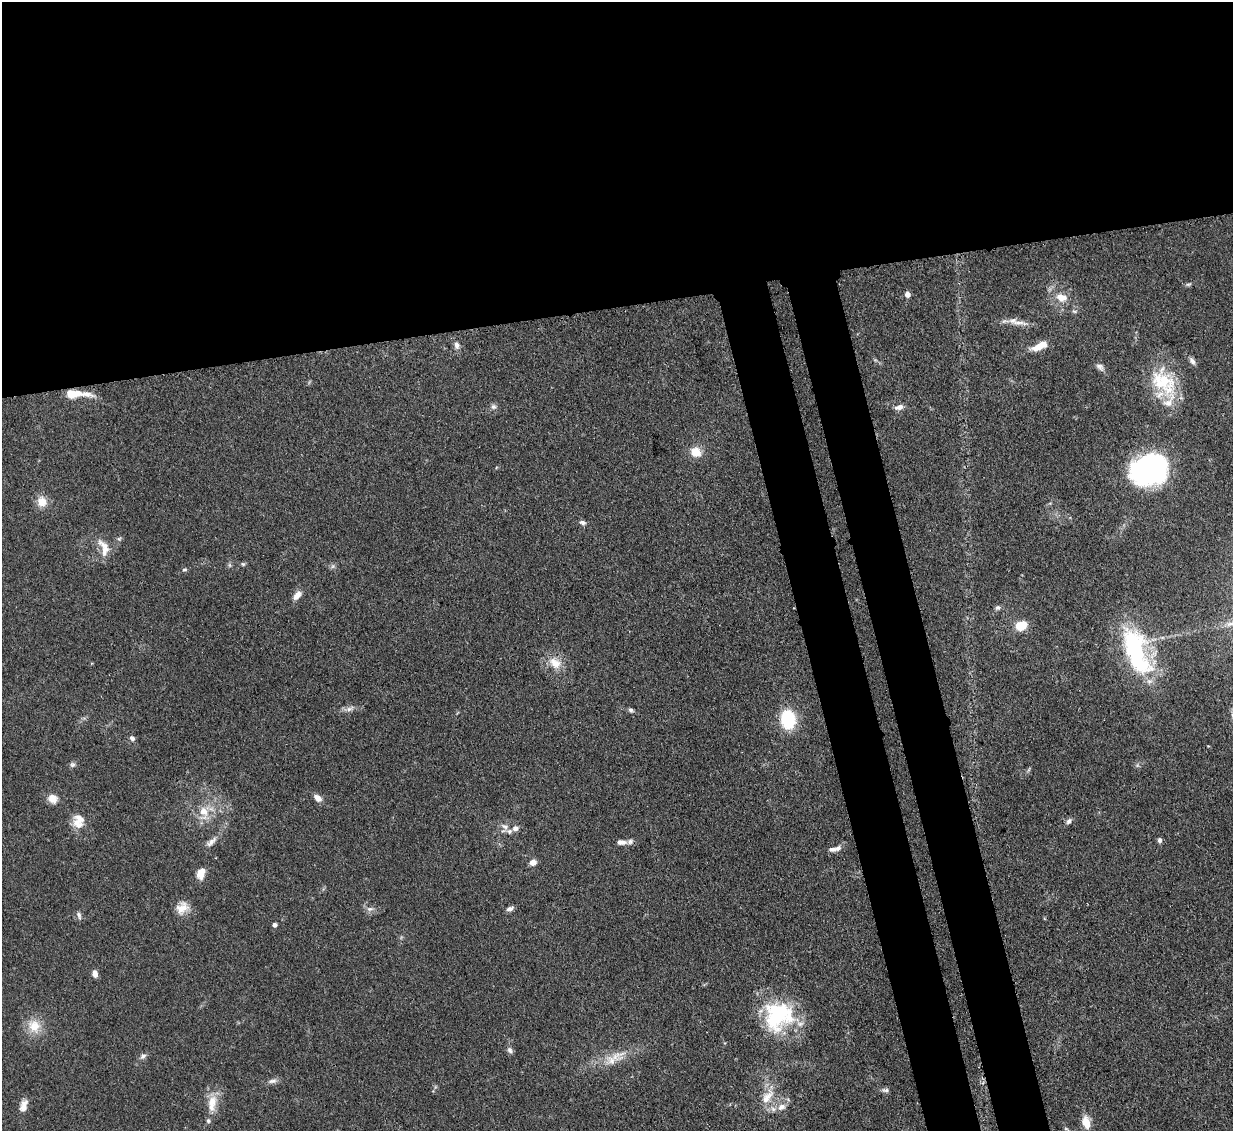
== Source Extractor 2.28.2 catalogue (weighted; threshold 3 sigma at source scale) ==
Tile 2 of 4 x 4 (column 2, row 1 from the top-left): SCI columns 1309-2539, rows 3605-4733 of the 5079 x 5065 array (HDU 1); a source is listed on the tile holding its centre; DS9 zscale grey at full resolution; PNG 1235 x 1133 px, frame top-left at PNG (2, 2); no overlay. Shown black and unused: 33% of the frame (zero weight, under 3 of 4 exposures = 9% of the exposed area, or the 3 px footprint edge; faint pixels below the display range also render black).
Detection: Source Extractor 2.28.2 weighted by HDU 2 'WHT'; one run over the whole footprint, this tile lists its part. Background 0.125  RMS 0.0049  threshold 0.0222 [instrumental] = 3 sigma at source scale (4.5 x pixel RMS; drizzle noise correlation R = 1.50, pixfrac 1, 0.05/0.05 arcsec/px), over >= 5 px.
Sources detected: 75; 2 too faint to see at this stretch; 1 inside a brighter object's white glare — not listed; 9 inside a brighter listed object's ellipse — not listed separately; the other 63 listed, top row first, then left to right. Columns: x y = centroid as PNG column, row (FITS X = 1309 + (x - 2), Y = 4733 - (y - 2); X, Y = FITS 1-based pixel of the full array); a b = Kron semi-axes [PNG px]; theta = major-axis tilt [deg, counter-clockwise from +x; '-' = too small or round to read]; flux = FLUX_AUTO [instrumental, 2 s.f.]
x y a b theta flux
1188 284 8 4 7 0.89
907 294 7 6 - 2
1061 297 17 12 -17 6.9
1019 322 28 7 -4 4.8
457 345 10 6 -83 2.3
1039 346 18 7 23 7.7
1192 361 10 6 -53 1.9
1100 367 13 7 -38 2.2
1164 382 42 28 -50 29
71 394 7 6 - 13
86 394 24 7 -10 4.4
493 407 8 7 - 1.6
899 407 11 6 15 2.7
696 452 13 11 -32 6.9
1152 468 32 29 4 77
42 502 14 13 - 5.7
583 522 8 6 -14 1.4
119 539 6 5 - 0.86
104 547 26 12 -68 6.9
243 564 5 5 - 0.78
333 566 7 5 46 1.1
184 570 7 5 26 0.91
297 595 12 7 46 3.6
998 608 7 7 - 1.2
1021 625 10 7 20 11
1136 651 62 25 -70 63
555 663 18 13 -38 7.6
349 709 12 6 22 2.2
631 710 6 5 - 1.1
788 719 19 14 -81 24
132 738 6 6 - 1.6
72 765 7 7 - 1.2
318 798 10 6 -40 3.2
53 799 12 10 -43 4.5
204 811 15 12 -56 7.4
1069 821 9 6 49 1.5
77 824 18 12 -35 5.6
504 826 13 8 -32 2.9
1160 840 6 5 - 1.5
211 842 18 7 40 3.2
621 842 11 6 -4 2.9
832 849 10 6 -2 1.8
533 862 7 6 - 3.2
201 873 13 9 72 5.5
182 908 18 13 50 6.1
370 909 10 6 5 2
510 909 10 5 22 1.7
79 915 11 6 -67 1.6
274 925 4 4 - 1.9
95 974 8 5 -79 2.9
778 1016 38 34 39 47
34 1026 18 15 -66 9.4
510 1050 9 7 -70 1.6
143 1056 9 6 39 1.6
616 1056 20 16 2 8.4
272 1081 12 6 9 2
885 1090 11 5 -1 1.5
767 1096 27 12 55 9.5
212 1103 26 11 81 8.4
23 1106 16 8 75 4.3
781 1107 12 9 23 3.9
1086 1122 13 8 -77 7.3
1066 1129 10 3 -40 0.76
Isophote crosses this tile's border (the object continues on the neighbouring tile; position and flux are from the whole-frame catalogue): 1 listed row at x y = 1066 1129